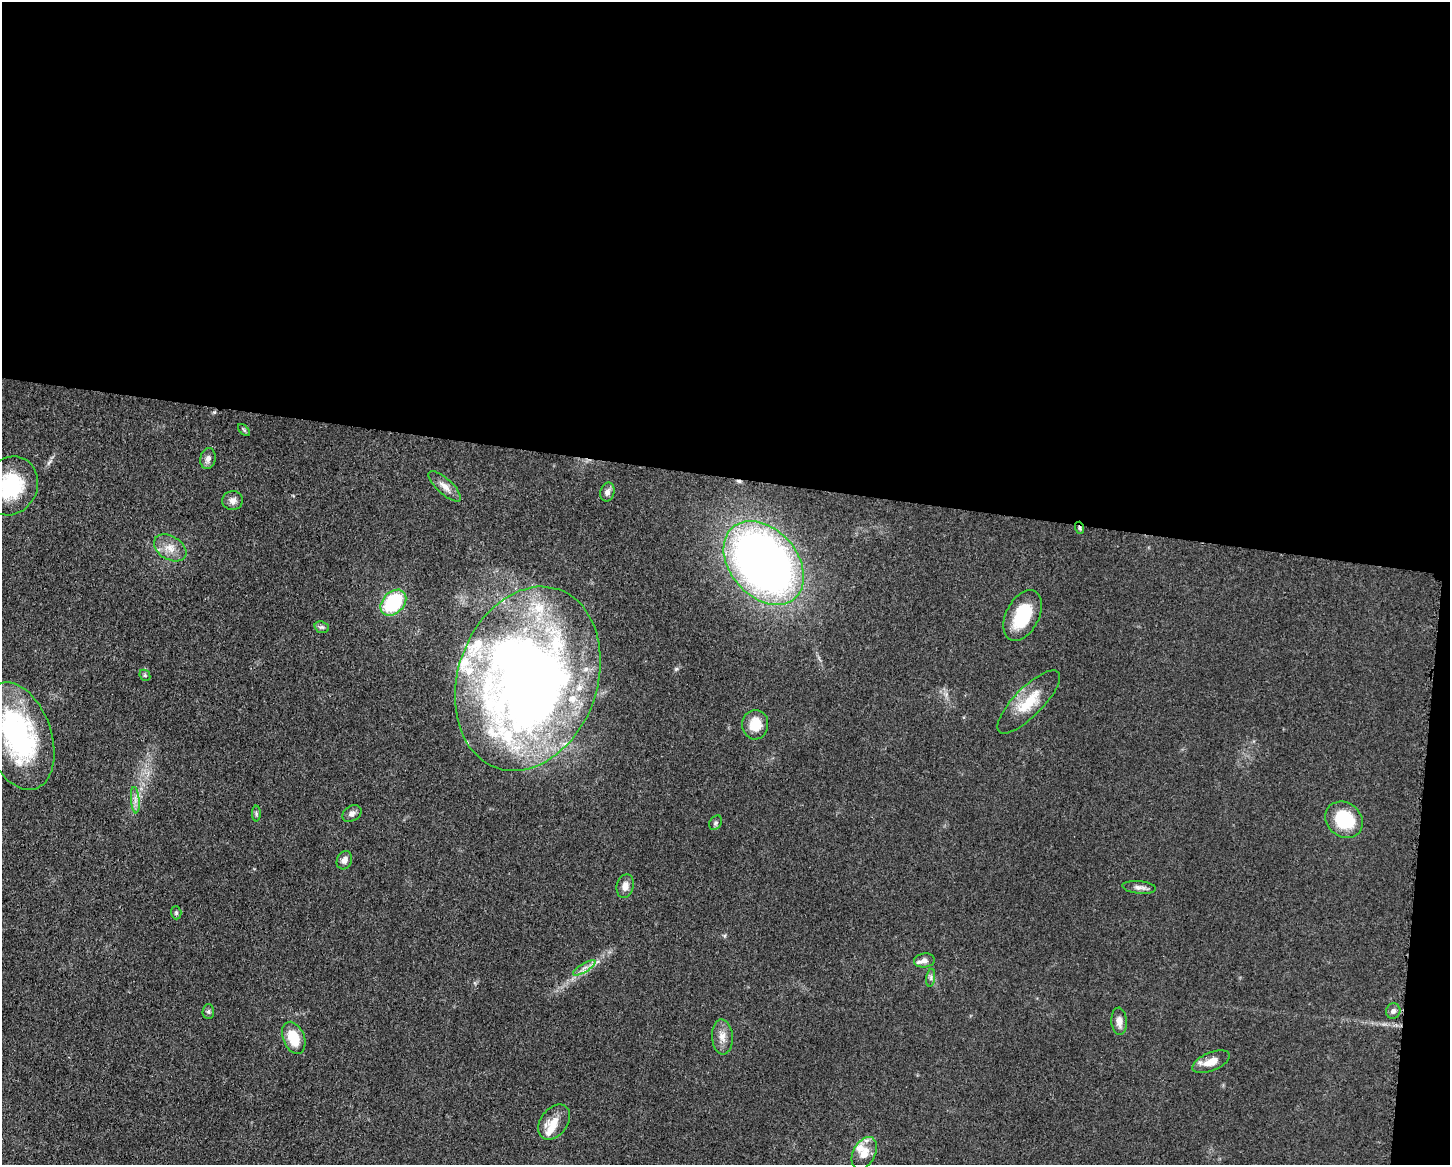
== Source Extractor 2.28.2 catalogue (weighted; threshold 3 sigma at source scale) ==
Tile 3 of 3 x 4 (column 3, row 1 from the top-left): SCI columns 3125-4572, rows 3494-4656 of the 4680 x 4657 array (HDU 1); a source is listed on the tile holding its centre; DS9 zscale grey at full resolution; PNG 1452 x 1167 px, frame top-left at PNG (2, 2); each listed source drawn as its Kron ellipse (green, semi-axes under 4 px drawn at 4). Shown black and unused: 42% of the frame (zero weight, under 3 of 5 exposures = <1% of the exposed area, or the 3 px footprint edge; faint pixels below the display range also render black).
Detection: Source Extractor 2.28.2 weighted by HDU 2 'WHT'; one run over the whole footprint, this tile lists its part. Background 0.0608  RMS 0.0057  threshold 0.0255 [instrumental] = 3 sigma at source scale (4.5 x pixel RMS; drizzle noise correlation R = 1.50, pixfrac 1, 0.05/0.05 arcsec/px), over >= 5 px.
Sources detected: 46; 2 inside a brighter object's white glare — neither listed nor drawn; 7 inside a brighter listed object's ellipse — not listed separately; the other 37 listed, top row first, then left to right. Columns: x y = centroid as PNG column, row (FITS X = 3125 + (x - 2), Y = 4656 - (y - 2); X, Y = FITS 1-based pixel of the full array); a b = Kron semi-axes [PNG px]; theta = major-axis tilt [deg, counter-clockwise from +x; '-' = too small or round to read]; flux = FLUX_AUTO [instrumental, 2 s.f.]
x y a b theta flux
244 430 7 4 -46 0.88
208 459 10 7 79 3
11 486 30 26 61 38
445 486 21 7 -42 4.7
607 492 9 7 76 2.2
233 500 10 9 - 3.2
1080 528 6 4 -72 0.99
170 548 17 11 -31 7
764 563 47 33 -49 420
393 603 15 10 46 42
1023 615 27 16 63 26
322 627 7 5 -18 1.3
145 675 6 5 - 0.86
528 679 94 69 70 620
1029 702 42 14 45 17
755 725 15 13 84 11
18 736 56 33 -71 92
135 800 13 3 -85 2.4
352 813 10 7 32 2.4
256 814 8 4 -90 1
1344 820 20 17 -39 28
716 823 8 5 56 1.2
344 860 9 7 64 2.8
625 886 12 8 75 4.1
1139 887 17 6 -5 2.7
176 913 6 5 - 0.99
924 960 10 7 7 2.4
584 968 13 3 31 2.1
931 978 9 4 82 1.4
208 1011 7 6 - 1.3
1393 1011 8 7 - 2
1119 1021 14 7 -85 4.4
722 1037 17 10 -86 5.3
294 1038 17 10 -67 15
1211 1062 20 9 22 7.1
554 1122 19 13 52 8.3
864 1153 17 11 62 6.9
Overlapping masked pixels (flux is a lower limit): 1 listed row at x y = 1080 528
Isophote crosses this tile's border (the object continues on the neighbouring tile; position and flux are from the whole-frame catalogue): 2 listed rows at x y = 11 486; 18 736